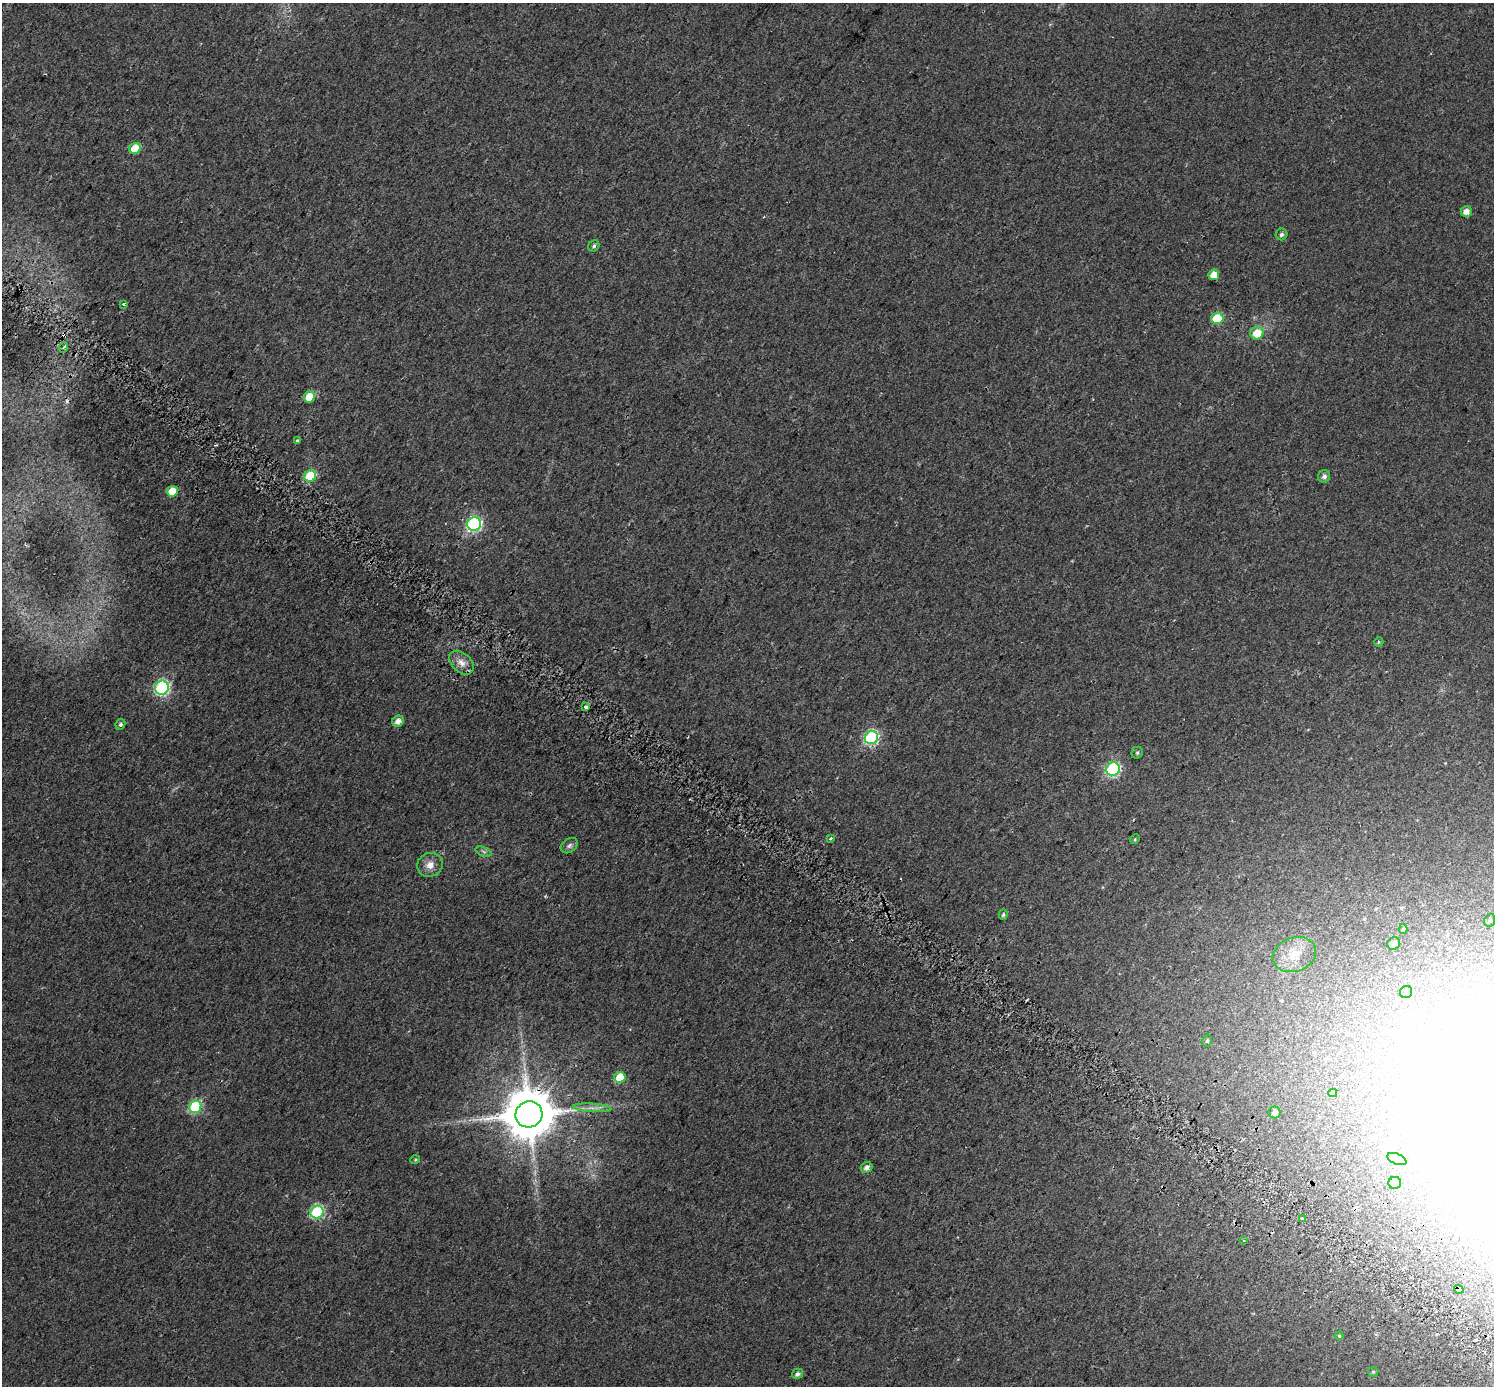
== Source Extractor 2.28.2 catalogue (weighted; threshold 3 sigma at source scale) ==
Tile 6 of 4 x 4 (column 2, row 2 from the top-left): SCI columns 1554-3045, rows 3036-4419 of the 6097 x 6135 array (HDU 1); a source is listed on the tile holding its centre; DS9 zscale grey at full resolution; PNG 1496 x 1388 px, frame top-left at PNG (2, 3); each listed source drawn as its Kron ellipse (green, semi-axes under 4 px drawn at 4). Shown black and unused: <1% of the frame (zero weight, under 2 of 3 exposures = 4% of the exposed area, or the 3 px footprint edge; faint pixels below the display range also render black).
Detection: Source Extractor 2.28.2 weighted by HDU 2 'WHT'; one run over the whole footprint, this tile lists its part. Background 0.0241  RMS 0.01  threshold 0.0453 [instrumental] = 3 sigma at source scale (4.5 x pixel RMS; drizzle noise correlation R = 1.50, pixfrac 1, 0.0396/0.0396 arcsec/px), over >= 5 px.
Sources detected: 61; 6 inside a brighter object's white glare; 1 cosmic-ray / hot-pixel residue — neither listed nor drawn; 1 inside a brighter listed object's ellipse — not listed separately; the other 53 listed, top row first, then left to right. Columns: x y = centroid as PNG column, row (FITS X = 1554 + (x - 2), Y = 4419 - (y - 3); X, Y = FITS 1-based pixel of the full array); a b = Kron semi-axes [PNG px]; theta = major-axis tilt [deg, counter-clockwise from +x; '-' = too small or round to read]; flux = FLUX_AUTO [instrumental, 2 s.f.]
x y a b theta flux
135 148 6 5 - 24
1466 211 5 5 - 7.4
1282 234 6 5 - 2.6
594 246 6 5 - 2.2
1214 275 5 5 - 12
123 304 3 3 - 1.6
1217 318 6 5 - 47
1257 333 6 6 - 19
64 347 5 3 - 1.7
309 397 5 5 - 22
297 441 3 3 - 9.2
310 476 6 5 - 56
1324 476 6 6 - 3.9
172 491 5 5 - 17
474 524 7 6 - 180
1379 642 5 4 - 1.2
461 663 14 9 -42 8.8
162 688 7 7 - 170
586 707 3 3 - 7.9
398 721 6 5 - 6.1
120 724 5 4 - 2.3
871 738 7 6 - 150
1137 753 6 5 - 1.7
1113 769 7 6 - 150
831 838 3 3 - 2.5
1135 839 5 4 - 1.3
569 846 9 6 34 3.1
484 852 8 4 -19 1.9
430 865 13 11 26 8.5
1003 915 5 4 - 1.6
1490 920 6 5 - 2
1403 929 5 4 - 1.2
1394 943 7 6 - 4
1294 955 22 17 19 22
1406 992 6 6 - 2.1
1207 1041 6 4 75 1.5
620 1078 6 5 - 28
1333 1093 4 4 - 1.9
195 1107 6 6 - 96
592 1108 19 4 -4 5.8
1275 1113 6 6 - 4
529 1114 13 13 - 5300
1397 1159 10 5 -23 2.9
415 1160 5 3 - 1
867 1167 6 5 - 5
1395 1183 6 6 - 10
317 1212 6 6 - 120
1302 1219 3 3 - 13
1244 1240 4 3 - 1.1
1459 1289 5 3 - 13
1339 1336 4 4 - 0.99
1373 1372 5 5 - 1.3
797 1374 6 5 - 3.9
Overlapping masked pixels (flux is a lower limit): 2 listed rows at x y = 529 1114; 1459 1289